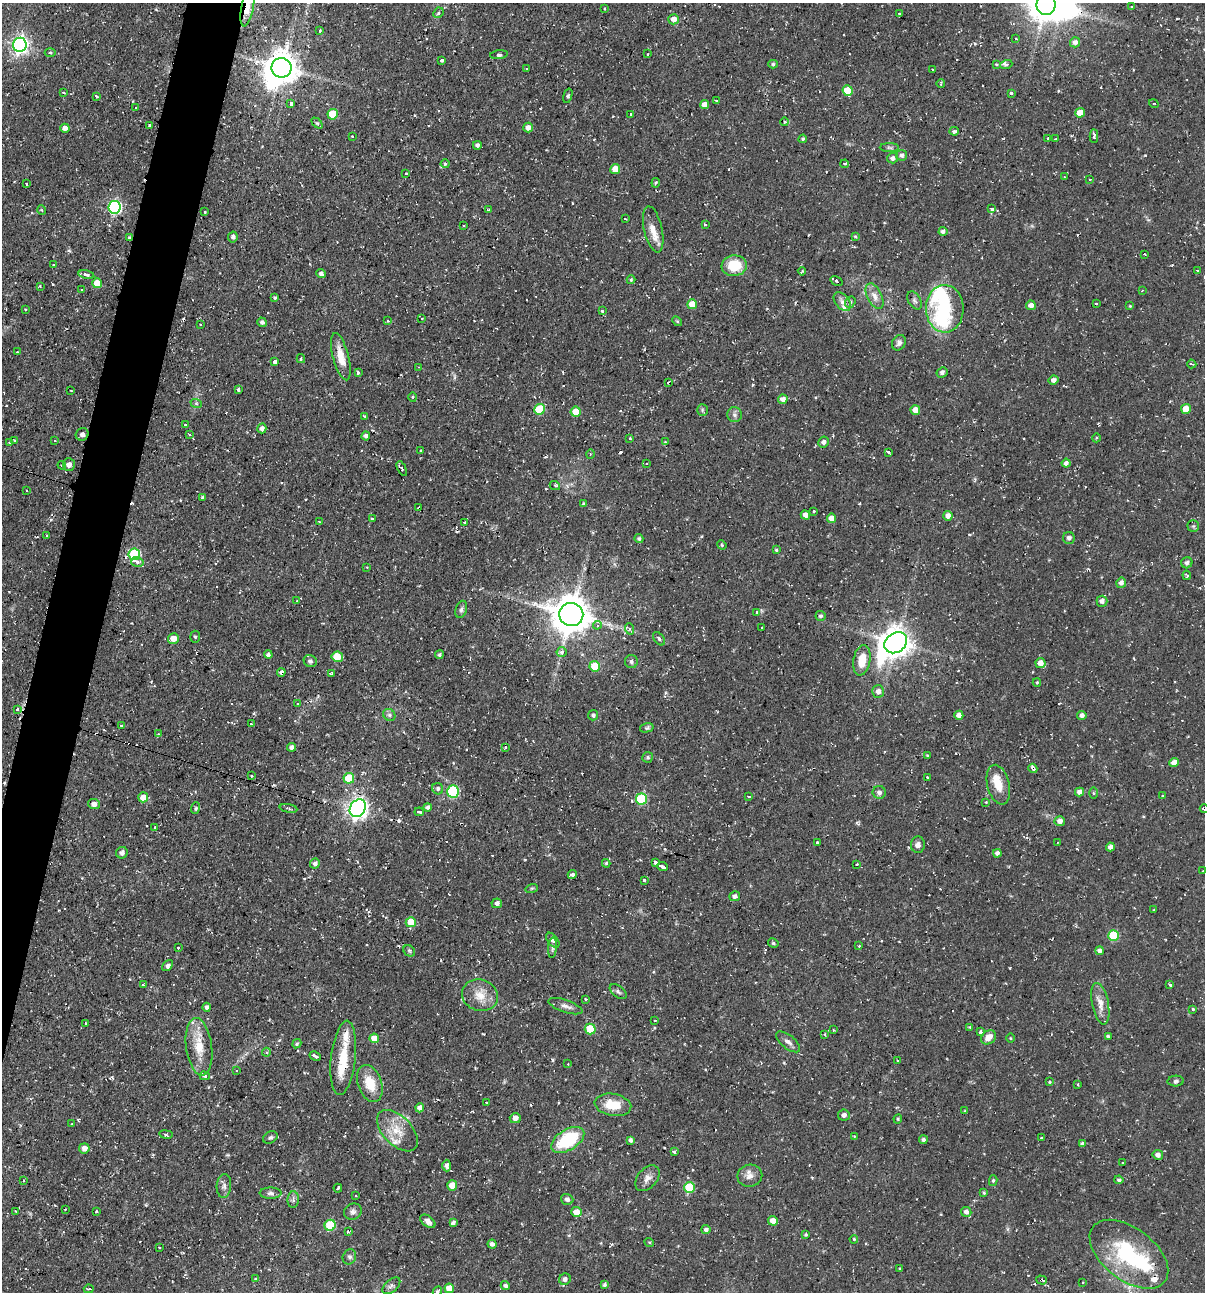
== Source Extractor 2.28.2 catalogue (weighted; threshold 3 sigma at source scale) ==
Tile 7 of 4 x 4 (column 3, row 2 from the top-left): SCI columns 2657-3859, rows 2583-3872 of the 5184 x 5163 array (HDU 1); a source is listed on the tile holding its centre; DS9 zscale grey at full resolution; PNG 1207 x 1294 px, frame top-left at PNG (2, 3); each listed source drawn as its Kron ellipse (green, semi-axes under 4 px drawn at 4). Shown black and unused: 4% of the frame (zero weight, under 2 of 3 exposures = <1% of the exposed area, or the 3 px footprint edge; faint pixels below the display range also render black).
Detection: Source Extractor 2.28.2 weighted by HDU 2 'WHT'; one run over the whole footprint, this tile lists its part. Background 0.058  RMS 0.0064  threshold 0.0286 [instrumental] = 3 sigma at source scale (4.5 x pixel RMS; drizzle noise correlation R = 1.50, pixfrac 1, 0.05/0.05 arcsec/px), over >= 5 px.
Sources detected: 420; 7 inside a brighter object's white glare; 46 cosmic-ray / hot-pixel residue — neither listed nor drawn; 6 inside a brighter listed object's ellipse — not listed separately; the other 361 listed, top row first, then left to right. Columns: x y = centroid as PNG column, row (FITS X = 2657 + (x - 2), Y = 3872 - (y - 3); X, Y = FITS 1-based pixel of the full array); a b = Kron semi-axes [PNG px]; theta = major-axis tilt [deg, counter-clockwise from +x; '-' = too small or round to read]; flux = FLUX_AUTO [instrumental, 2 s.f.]
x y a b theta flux
1046 5 10 9 - 1100
1131 7 3 2 - 0.6
247 8 19 6 79 9.7
605 8 3 3 - 0.79
438 13 5 4 - 1.4
899 13 3 3 - 0.71
674 19 5 5 - 4.7
320 30 3 2 - 1.4
1016 39 3 2 - 0.48
1075 42 5 5 - 2.7
20 45 7 6 - 250
50 52 5 3 - 0.82
648 54 3 2 - 0.63
499 55 9 4 7 1.4
442 61 3 3 - 1.7
773 64 5 4 - 0.96
996 65 4 4 - 1.1
1006 65 6 4 19 1.3
282 68 10 10 - 1100
526 68 3 2 - 0.48
932 69 2 2 - 0.47
941 84 4 2 - 0.85
848 91 5 5 - 14
63 93 3 3 - 1.3
1011 93 3 3 - 2
96 96 3 3 - 2.1
568 96 7 4 74 1.2
716 101 3 3 - 1
291 103 4 3 - 11
1154 104 5 3 - 0.85
705 105 4 4 - 4.3
136 108 3 3 - 1.8
1080 113 5 4 - 7.8
333 114 5 5 - 18
631 114 3 3 - 1.4
785 122 4 3 - 0.67
317 123 6 4 -44 0.87
150 125 3 3 - 5.1
65 128 4 4 - 3.3
528 128 5 4 - 3.4
954 131 5 3 - 1.4
352 136 3 2 - 1.3
1094 136 7 3 -88 1.5
1048 138 3 3 - 1.3
803 139 4 3 - 0.86
1056 139 4 2 - 0.46
477 145 4 4 - 1.8
889 148 9 4 -1 1.4
902 155 5 5 - 1.7
893 158 5 5 - 2.4
445 164 4 4 - 0.8
845 164 4 3 - 1.1
615 169 5 4 - 8.1
406 173 3 2 - 0.93
1064 177 4 3 - 0.49
1090 179 2 2 - 0.38
656 183 5 3 - 0.83
26 184 2 2 - 0.81
114 207 6 6 - 100
992 209 4 3 - 5.4
42 210 5 3 - 0.59
488 210 4 3 - 0.78
204 212 3 3 - 1.6
625 219 3 2 - 0.64
705 225 4 2 - 0.58
464 226 3 2 - 0.64
653 229 23 9 -78 8.3
943 232 4 4 - 2.2
855 236 4 4 - 0.66
233 237 5 4 - 1.8
129 238 3 3 - 0.79
1145 254 3 2 - 0.65
54 265 3 2 - 0.9
734 266 12 10 6 18
1197 270 3 2 - 0.53
802 271 4 2 - 0.61
321 274 4 4 - 2
86 275 8 4 -13 3.7
631 280 4 3 - 0.96
837 281 6 4 -33 1.5
97 283 5 5 - 10
40 286 4 2 - 0.59
82 290 3 3 - 0.72
1142 291 3 2 - 0.47
874 296 13 7 -64 4.6
275 298 4 3 - 1
914 300 10 6 -59 1.8
842 302 11 7 -50 3.3
850 302 6 5 - 1.2
692 304 5 5 - 8
1096 304 3 2 - 1.2
1031 305 5 5 - 3.9
1130 306 3 3 - 0.61
25 309 4 2 - 0.49
945 309 24 19 -88 37
602 311 3 3 - 1.2
422 318 3 2 - 0.48
388 321 3 3 - 0.72
677 321 6 3 -45 0.79
262 322 5 4 - 1.9
200 324 3 2 - 0.8
899 343 8 6 58 2.3
17 352 3 2 - 0.59
341 357 24 8 -75 9.6
301 359 4 3 - 1.4
275 362 3 3 - 6.9
1192 364 5 2 - 1.1
419 367 3 2 - 0.55
942 372 6 5 - 1.7
358 373 3 3 - 1.7
1053 380 5 4 - 2.8
668 382 3 2 - 0.45
71 390 3 2 - 0.45
238 390 4 3 - 4.1
413 397 4 4 - 0.7
783 399 5 4 - 3.5
196 403 6 4 -19 0.82
539 409 5 5 - 25
1186 409 5 5 - 8.3
702 410 6 5 - 1.1
915 410 5 4 - 5.4
576 412 5 5 - 11
735 415 7 7 - 2.2
364 416 3 2 - 0.54
185 425 3 3 - 3.6
262 428 5 4 - 3
82 434 6 6 - 2.1
189 434 4 2 - 0.58
366 436 4 4 - 1.7
630 438 3 2 - 0.59
1096 438 4 3 - 0.61
14 441 3 2 - 0.8
55 441 3 3 - 0.62
665 442 4 4 - 0.56
823 442 5 5 - 1.7
10 443 3 3 - 1.6
420 451 3 3 - 0.83
888 452 4 3 - 1.5
590 454 5 3 - 0.65
646 463 3 3 - 1.1
1066 463 4 4 - 2
69 464 6 6 - 2.8
62 465 4 4 - 1.3
402 469 8 2 -63 1.1
555 486 5 3 - 0.82
26 490 2 2 - 0.57
202 497 3 3 - 0.72
583 504 4 3 - 0.83
419 508 3 3 - 2.3
814 511 3 3 - 1.6
805 515 5 4 - 3.6
948 516 5 4 - 3.6
831 518 4 4 - 6.5
372 519 3 3 - 0.73
319 522 3 2 - 0.51
465 523 4 3 - 1.6
1193 526 6 6 - 1.1
47 535 3 2 - 0.59
1069 538 6 6 - 1.8
639 539 4 4 - 1.3
722 545 5 4 - 0.79
776 550 4 4 - 0.9
134 554 6 6 - 54
137 562 6 5 - 2.7
1187 563 6 5 - 2.1
367 567 3 3 - 0.62
1187 575 4 3 - 0.93
1121 583 5 5 - 2.2
297 601 2 2 - 0.67
1102 601 5 5 - 2.2
461 609 9 5 73 1.8
757 612 4 3 - 1.3
571 615 12 11 - 1600
821 616 5 5 - 1.5
597 625 4 4 - 1.3
762 627 3 2 - 0.49
630 629 6 4 -70 1
195 637 6 5 - 1.3
173 639 5 5 - 6.3
659 639 7 4 -52 1.5
896 643 12 9 37 940
562 652 5 5 - 2.6
268 654 4 3 - 1.5
439 655 4 3 - 1.3
337 657 6 5 - 12
862 660 15 8 80 13
310 661 7 6 - 1.8
631 661 6 6 - 1.7
1040 663 5 5 - 5.4
595 666 5 5 - 19
281 672 4 4 - 1.8
332 674 4 3 - 1.3
1037 682 4 4 - 0.74
878 691 6 6 - 3.8
298 704 3 3 - 1.6
17 709 3 3 - 3.5
389 715 6 5 - 1.5
593 715 5 5 - 1.6
959 715 4 4 - 4.3
1082 715 4 4 - 2.6
251 724 3 2 - 0.87
121 726 3 3 - 1.2
647 728 7 4 14 1.4
158 734 3 2 - 0.54
292 747 4 4 - 2.3
505 747 3 3 - 2.3
927 756 3 3 - 1.2
648 757 5 5 - 1.1
1174 762 5 4 - 4.4
1033 768 5 3 - 5.3
252 776 3 3 - 1.2
927 777 3 2 - 1.1
349 778 5 5 - 25
998 785 20 11 -76 12
438 789 6 5 - 1.3
453 792 6 5 - 57
879 792 6 6 - 2.4
1079 792 4 4 - 3.2
1093 793 5 3 - 0.72
749 796 3 3 - 1.6
1162 796 3 2 - 0.93
143 797 5 5 - 7.5
641 799 5 5 - 33
986 802 3 3 - 0.68
94 804 6 5 - 2.8
427 807 4 4 - 1.8
195 808 6 3 69 1
288 808 9 3 -11 0.94
358 808 9 7 53 360
1204 809 5 3 - 2.1
419 812 4 3 - 2.3
1060 821 5 5 - 3.5
155 827 3 2 - 1.1
817 843 3 3 - 1.6
1058 843 3 2 - 0.54
918 845 8 7 - 2.4
1110 847 4 4 - 3.1
122 853 6 5 - 2.1
997 853 4 4 - 2.2
655 862 4 3 - 5.9
606 863 4 4 - 1.1
315 864 5 5 - 2.1
857 864 3 2 - 0.71
663 867 5 3 - 17
1203 871 2 2 - 0.56
572 875 4 4 - 2.5
644 880 3 3 - 1.2
532 888 6 4 18 0.85
735 896 5 5 - 1.7
497 903 5 5 - 1.9
1154 910 4 2 - 0.43
411 922 5 5 - 12
1113 935 5 5 - 28
553 940 8 5 -51 2.5
773 943 5 4 - 1.1
859 946 3 2 - 0.68
178 948 3 2 - 0.92
552 948 10 4 85 1.5
409 951 6 5 - 1.1
1099 951 4 4 - 2.1
167 966 6 4 49 1.7
1170 984 3 3 - 1.6
143 985 3 3 - 0.88
618 992 10 5 -38 1.6
480 995 18 15 -19 11
585 999 3 3 - 1.2
1100 1004 21 8 -78 6.7
565 1006 18 6 -19 3.4
207 1007 4 4 - 1.6
1193 1009 3 3 - 1.7
655 1020 3 2 - 1.1
86 1023 4 2 - 0.65
970 1027 4 4 - 0.63
590 1029 5 5 - 23
833 1030 2 2 - 0.56
980 1032 3 3 - 1.4
825 1034 4 3 - 0.68
1108 1036 4 4 - 1.5
989 1037 8 6 37 6
374 1038 5 4 - 8.4
1011 1038 4 3 - 0.58
788 1042 14 6 -39 3.2
297 1044 5 4 - 0.92
199 1047 29 13 -82 15
266 1052 4 4 - 0.89
315 1056 6 3 -27 3.2
343 1058 37 12 83 19
898 1061 4 2 - 0.5
568 1064 2 2 - 0.37
237 1070 3 3 - 1.1
205 1076 5 4 - 1.4
1176 1081 8 5 3 1.4
1049 1082 3 3 - 0.79
370 1083 19 11 -70 14
1078 1084 3 2 - 0.79
486 1102 3 2 - 0.62
613 1105 18 11 -9 13
420 1108 4 4 - 3.3
965 1111 4 3 - 0.64
844 1115 6 5 - 2
515 1118 5 5 - 3.4
898 1119 4 4 - 0.86
72 1124 3 3 - 1
397 1131 25 14 -46 13
166 1134 7 3 -9 0.96
854 1136 3 3 - 0.45
270 1138 8 5 29 1.3
1041 1138 3 3 - 0.97
568 1140 18 10 32 37
630 1140 4 3 - 1.6
923 1140 4 4 - 1.5
1082 1144 4 4 - 2
84 1148 5 5 - 4.3
674 1152 3 3 - 1.4
1158 1155 5 5 - 2.7
1123 1163 2 2 - 0.58
447 1166 6 4 -88 2.6
750 1176 12 11 - 4.8
647 1178 15 9 49 4.2
24 1180 3 2 - 0.47
1119 1180 4 4 - 1.4
993 1181 5 4 - 1.1
452 1185 5 5 - 9.8
224 1186 12 7 86 2.7
690 1187 5 5 - 32
338 1188 4 3 - 1.7
271 1193 11 5 -1 2.1
984 1193 4 4 - 0.76
356 1195 2 2 - 0.56
567 1199 6 5 - 1.8
293 1200 8 5 87 1.9
65 1209 3 2 - 0.62
16 1211 4 3 - 0.56
353 1211 9 8 - 2.3
96 1212 3 3 - 1.4
576 1212 5 5 - 6.5
966 1212 5 5 - 2.7
428 1221 9 5 -39 3.4
773 1221 5 4 - 4.8
453 1223 4 3 - 1.5
330 1225 5 5 - 31
706 1230 4 4 - 2
348 1231 3 3 - 0.71
806 1235 4 4 - 0.94
854 1239 4 3 - 0.65
649 1242 5 3 - 0.81
492 1244 4 4 - 1.9
159 1247 3 2 - 0.87
1129 1254 45 26 -37 60
349 1257 8 6 65 1.9
900 1269 3 3 - 0.71
256 1279 4 3 - 0.99
565 1279 6 5 - 2.1
1041 1280 5 4 - 1
1083 1282 3 2 - 0.69
604 1285 4 4 - 1.1
391 1286 10 6 41 2.3
505 1286 5 4 - 1.9
449 1288 5 4 - 7.7
89 1289 5 3 - 0.93
437 1291 5 4 - 0.99
Overlapping masked pixels (flux is a lower limit): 10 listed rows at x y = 247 8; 129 238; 341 357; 419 508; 281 672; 17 709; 1033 768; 1204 809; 343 1058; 1041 1280
Isophote crosses this tile's border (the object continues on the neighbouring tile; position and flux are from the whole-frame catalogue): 4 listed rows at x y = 1046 5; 247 8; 1204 809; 437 1291